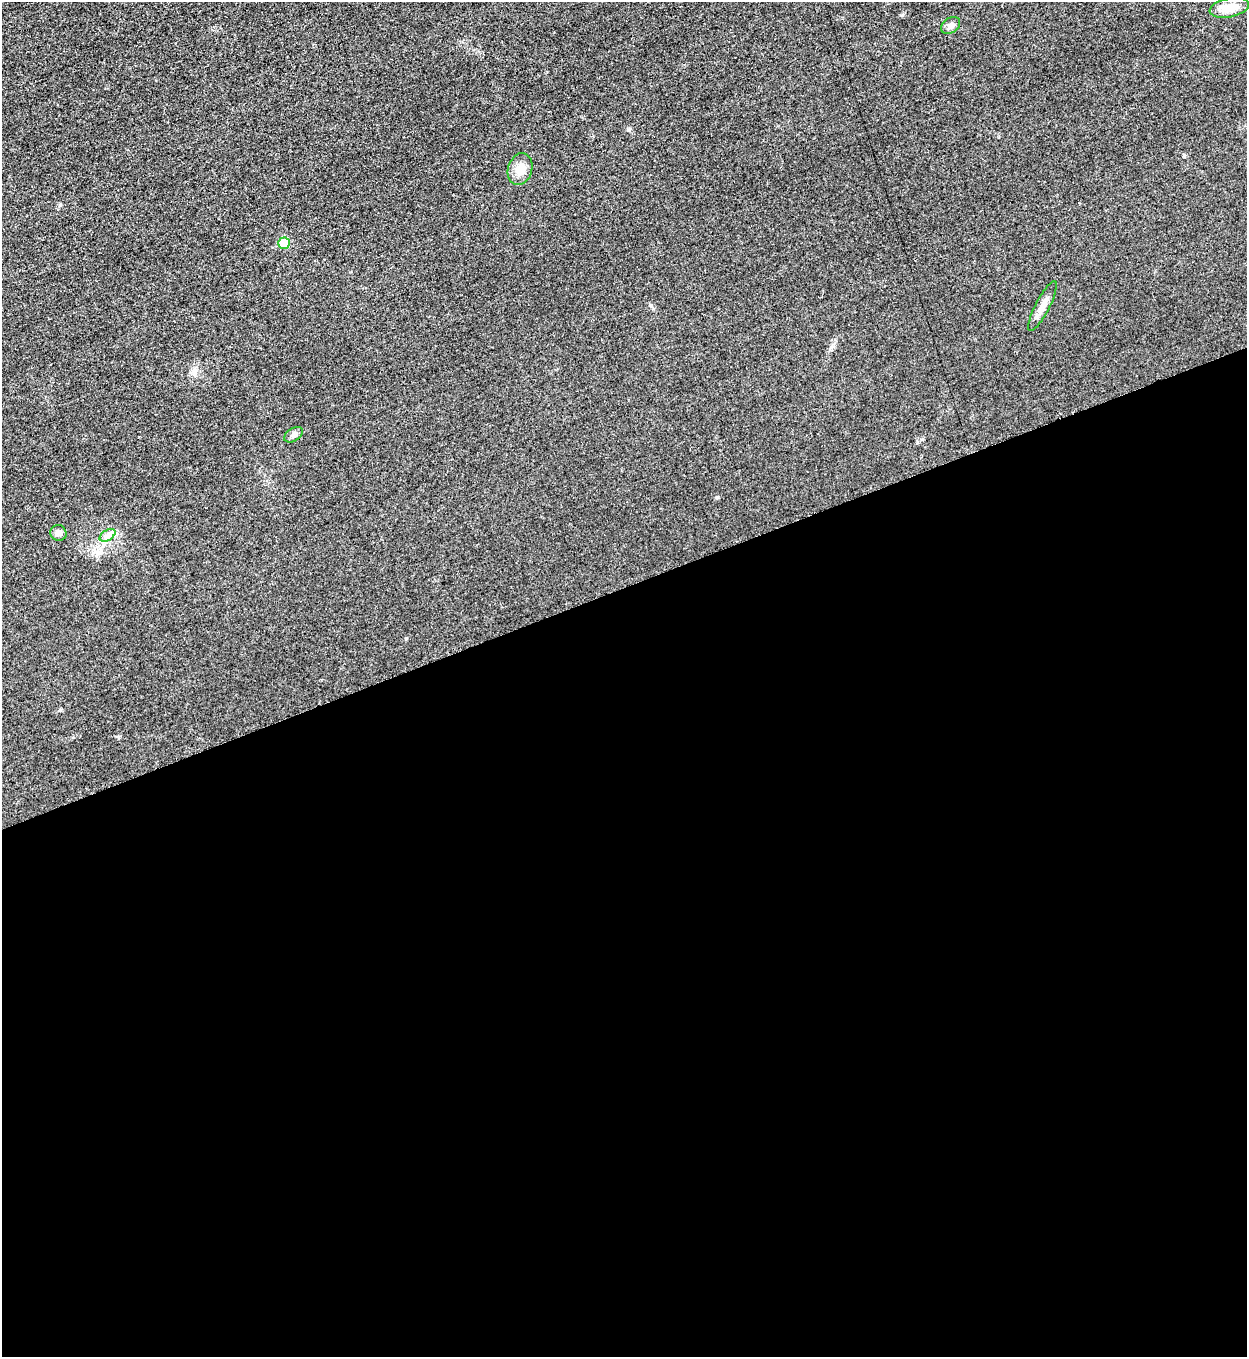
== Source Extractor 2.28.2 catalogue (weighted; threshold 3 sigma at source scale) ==
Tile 15 of 4 x 4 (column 3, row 4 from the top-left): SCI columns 2778-4022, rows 10-1364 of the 5428 x 5441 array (HDU 1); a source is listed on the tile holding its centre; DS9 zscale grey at full resolution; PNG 1249 x 1359 px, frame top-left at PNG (2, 2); each listed source drawn as its Kron ellipse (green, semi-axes under 4 px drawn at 4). Shown black and unused: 57% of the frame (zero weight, under 3 of 5 exposures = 1% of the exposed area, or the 3 px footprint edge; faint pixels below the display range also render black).
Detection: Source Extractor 2.28.2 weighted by HDU 2 'WHT'; one run over the whole footprint, this tile lists its part. Background 0.0229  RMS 0.0048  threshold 0.0216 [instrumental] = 3 sigma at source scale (4.5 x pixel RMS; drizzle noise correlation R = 1.50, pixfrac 1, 0.05/0.05 arcsec/px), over >= 5 px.
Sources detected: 8; all 8 listed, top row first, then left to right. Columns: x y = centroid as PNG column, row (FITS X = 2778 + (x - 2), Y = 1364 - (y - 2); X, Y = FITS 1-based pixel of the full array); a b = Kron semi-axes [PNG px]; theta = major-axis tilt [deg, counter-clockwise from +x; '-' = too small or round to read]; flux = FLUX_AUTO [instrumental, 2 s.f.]
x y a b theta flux
1229 8 20 9 12 7.2
951 26 10 7 34 2.2
520 169 16 12 73 5.4
284 243 6 5 - 9.9
1042 306 28 7 63 4.5
294 435 10 6 33 1.8
58 533 8 7 - 2
108 535 9 5 31 1.8